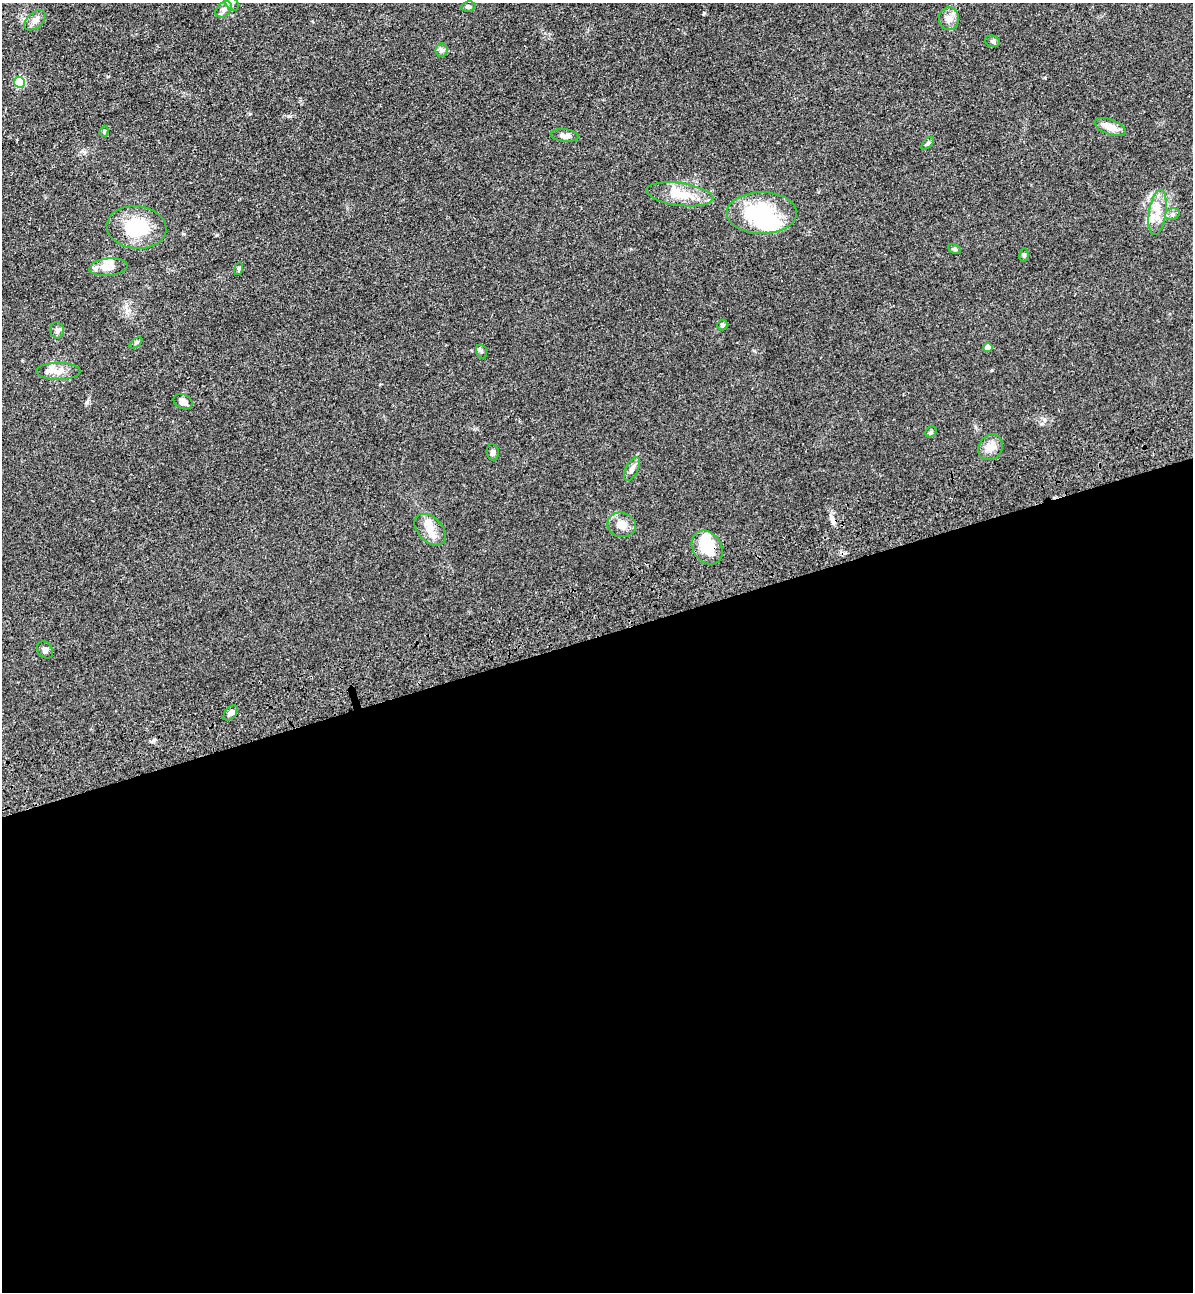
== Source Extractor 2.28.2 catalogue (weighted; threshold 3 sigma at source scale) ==
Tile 15 of 4 x 4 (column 3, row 4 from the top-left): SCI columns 2690-3880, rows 116-1405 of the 5261 x 5389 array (HDU 1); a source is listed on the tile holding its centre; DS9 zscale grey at full resolution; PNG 1195 x 1294 px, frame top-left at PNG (2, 3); each listed source drawn as its Kron ellipse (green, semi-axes under 4 px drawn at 4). Shown black and unused: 51% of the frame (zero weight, under 3 of 4 exposures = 6% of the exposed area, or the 3 px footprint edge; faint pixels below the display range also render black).
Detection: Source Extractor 2.28.2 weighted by HDU 2 'WHT'; one run over the whole footprint, this tile lists its part. Background 0.0538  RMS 0.0057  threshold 0.0259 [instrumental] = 3 sigma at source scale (4.5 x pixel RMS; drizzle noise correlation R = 1.50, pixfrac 1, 0.05/0.05 arcsec/px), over >= 5 px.
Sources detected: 41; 2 inside a brighter object's white glare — neither listed nor drawn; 2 inside a brighter listed object's ellipse — not listed separately; the other 37 listed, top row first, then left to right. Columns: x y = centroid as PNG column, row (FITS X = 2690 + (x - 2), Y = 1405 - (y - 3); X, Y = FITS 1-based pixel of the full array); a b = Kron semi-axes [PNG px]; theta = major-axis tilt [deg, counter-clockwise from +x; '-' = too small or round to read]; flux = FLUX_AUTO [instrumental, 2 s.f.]
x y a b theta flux
231 3 9 6 -49 1.7
468 7 7 5 6 1.1
224 9 9 6 44 2.1
949 19 11 10 - 4
35 20 13 7 41 3.4
992 41 7 5 -16 1.2
442 50 6 6 - 1.4
19 82 5 5 - 27
1110 127 17 7 -21 5.5
104 131 6 4 69 0.72
565 135 14 6 -6 2.5
928 143 8 4 45 0.94
680 194 34 11 -8 13
1158 212 23 8 81 7.7
762 213 35 21 0 42
1172 214 7 5 20 1.5
137 227 30 21 -5 26
954 249 7 4 -26 0.97
1024 255 7 4 80 1.1
108 267 19 8 6 5.8
238 269 6 4 72 0.86
722 325 5 5 - 1
57 330 8 7 - 1.8
136 343 7 4 37 0.8
988 348 4 4 - 4.6
481 352 7 5 -72 1
58 371 22 8 0 5.8
183 402 10 7 -26 2.9
931 432 6 5 - 0.97
990 447 14 11 53 4.8
493 452 8 6 -83 1.9
632 469 13 6 64 2.3
621 525 14 12 -17 5.4
430 530 18 12 -46 7.1
707 548 18 14 -55 18
45 650 9 7 -51 1.7
231 713 9 5 48 2.4
Isophote crosses this tile's border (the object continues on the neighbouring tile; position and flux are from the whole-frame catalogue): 1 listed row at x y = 231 3
Unlisted compact peaks at least as high as the median listed source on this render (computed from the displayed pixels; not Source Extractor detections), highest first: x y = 87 402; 992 370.